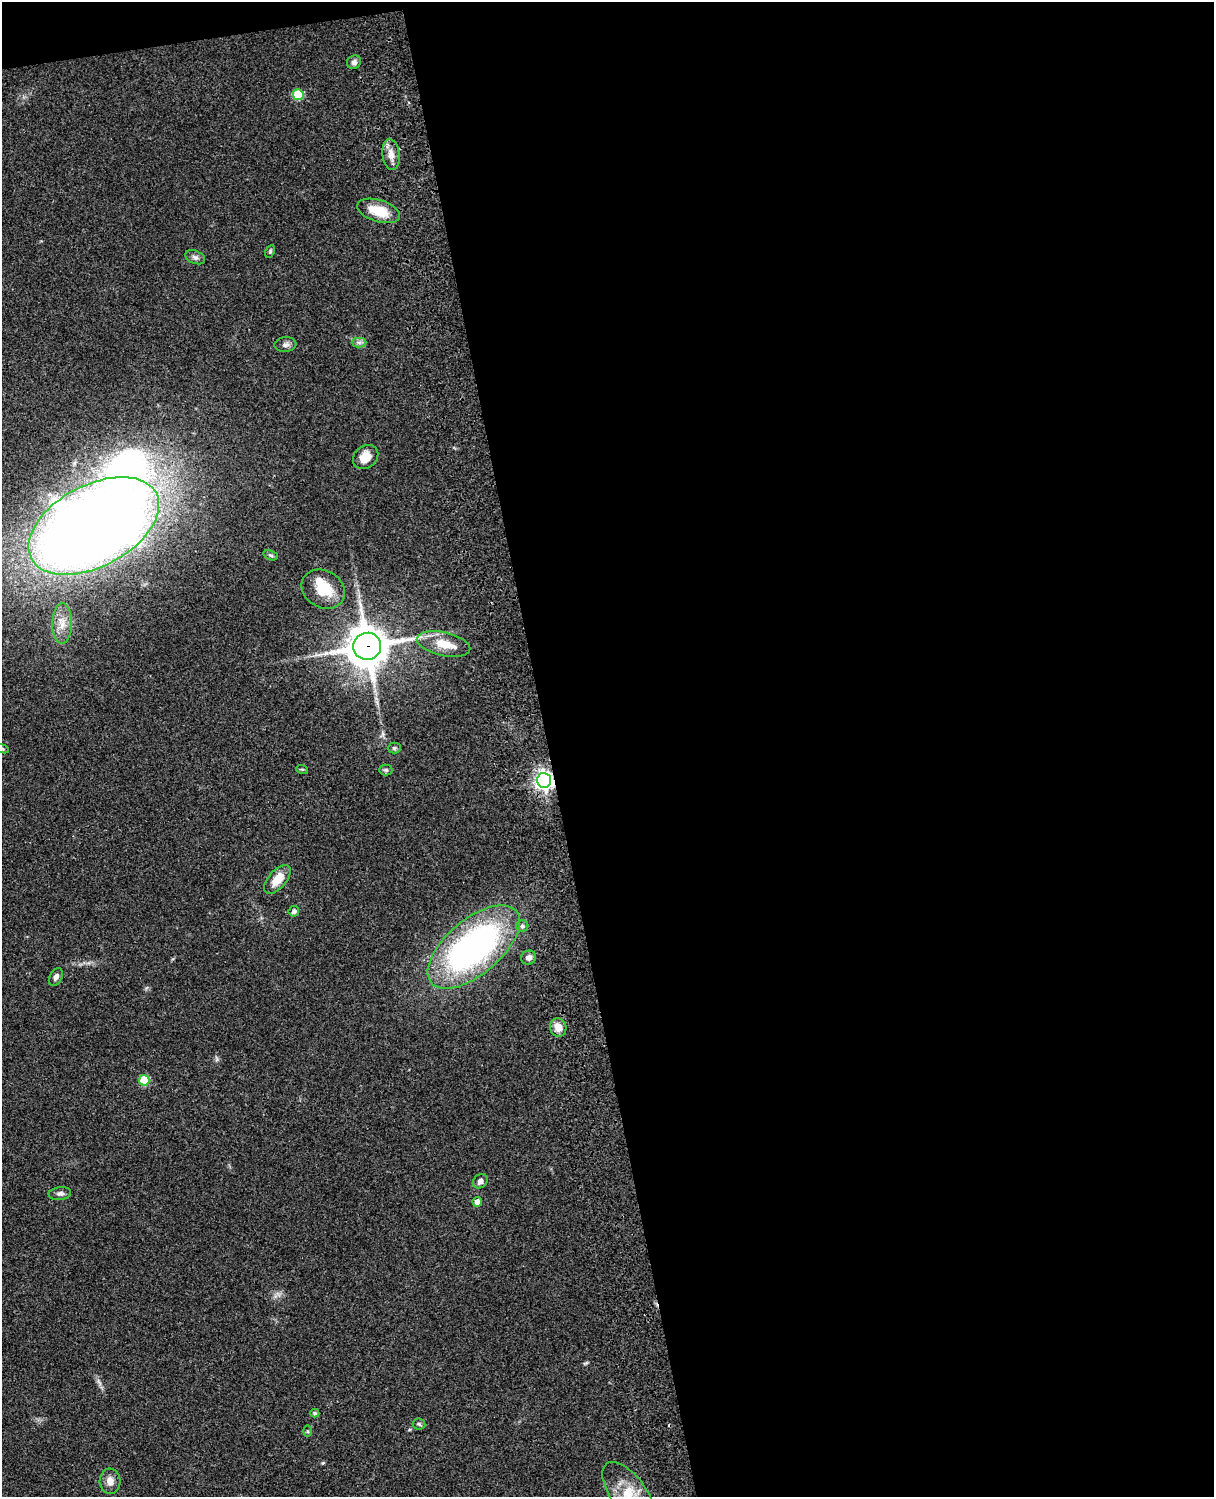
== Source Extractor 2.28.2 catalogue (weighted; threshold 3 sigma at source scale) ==
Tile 4 of 4 x 3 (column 4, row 1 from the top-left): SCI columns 3758-4969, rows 3269-4763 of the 5088 x 4927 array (HDU 1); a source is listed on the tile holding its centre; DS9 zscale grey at full resolution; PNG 1216 x 1499 px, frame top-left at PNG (2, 2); each listed source drawn as its Kron ellipse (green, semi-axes under 4 px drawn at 4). Shown black and unused: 56% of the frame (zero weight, under 3 of 4 exposures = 6% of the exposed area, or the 3 px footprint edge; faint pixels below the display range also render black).
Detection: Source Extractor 2.28.2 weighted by HDU 2 'WHT'; one run over the whole footprint, this tile lists its part. Background 0.0923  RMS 0.0062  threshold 0.0279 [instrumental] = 3 sigma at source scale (4.5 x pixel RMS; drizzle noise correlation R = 1.50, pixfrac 1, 0.05/0.05 arcsec/px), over >= 5 px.
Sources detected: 39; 2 inside a brighter object's white glare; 1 cosmic-ray / hot-pixel residue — neither listed nor drawn; the other 36 listed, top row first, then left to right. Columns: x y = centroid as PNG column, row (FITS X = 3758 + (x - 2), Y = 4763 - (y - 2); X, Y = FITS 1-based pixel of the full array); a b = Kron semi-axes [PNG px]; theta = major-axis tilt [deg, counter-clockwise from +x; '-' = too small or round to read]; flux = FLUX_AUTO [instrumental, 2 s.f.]
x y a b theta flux
354 62 7 6 - 2.3
298 95 5 5 - 27
391 154 15 8 -82 5.4
379 211 22 11 -17 15
270 251 7 4 65 0.93
195 257 10 6 -22 2
359 342 7 5 0 1.6
285 344 11 7 6 2.3
366 457 13 11 36 7.6
94 526 71 41 28 1200
271 555 8 4 -19 1.2
323 589 23 18 -30 17
62 623 20 10 89 7.5
444 644 27 11 -12 13
367 646 14 13 - 1800
394 748 6 5 - 1
2 749 8 3 -19 0.88
302 769 6 3 -18 0.65
386 770 6 5 - 1.1
544 780 7 7 - 300
277 879 17 9 49 9.7
294 911 5 5 - 1.9
522 926 6 5 - 1.7
474 947 56 27 40 210
529 958 7 6 - 3
56 977 9 6 61 2.5
558 1027 9 8 - 6.5
144 1080 5 5 - 25
480 1181 8 6 44 2.8
60 1194 11 6 7 2.1
477 1202 5 4 - 3.5
315 1413 4 4 - 0.87
419 1424 6 5 - 1.2
307 1431 6 4 -89 0.75
110 1481 12 10 -85 4.5
628 1492 36 17 -53 20
Overlapping masked pixels (flux is a lower limit): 2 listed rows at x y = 367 646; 544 780
Isophote crosses this tile's border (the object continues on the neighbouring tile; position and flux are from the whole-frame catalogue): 2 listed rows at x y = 2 749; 628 1492